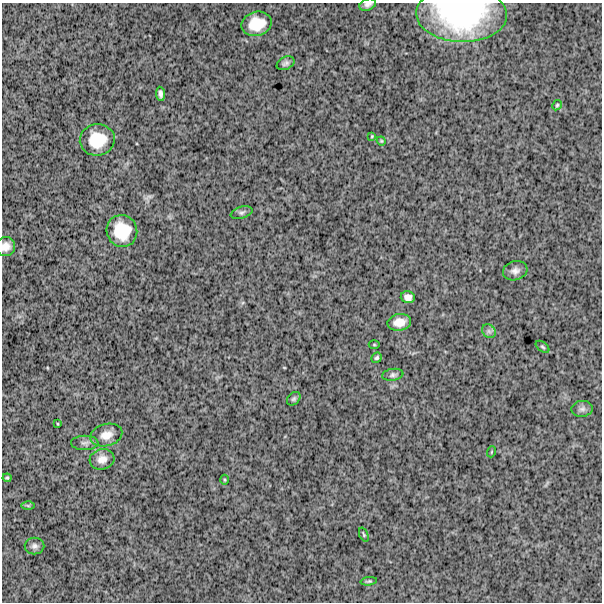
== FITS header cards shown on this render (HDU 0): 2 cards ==
NAXIS1  =                  600
NAXIS2  =                  600

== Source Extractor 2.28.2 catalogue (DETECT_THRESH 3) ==
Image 600 x 600 px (HDU 0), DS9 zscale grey, 1 PNG px = 1 image px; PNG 604 x 604 px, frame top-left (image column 1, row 600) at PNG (2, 3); each listed source drawn as its Kron ellipse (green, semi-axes under 4 px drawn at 4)
Background 1710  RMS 250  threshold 740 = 3 sigma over >= 5 px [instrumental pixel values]
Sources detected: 33; all 33 listed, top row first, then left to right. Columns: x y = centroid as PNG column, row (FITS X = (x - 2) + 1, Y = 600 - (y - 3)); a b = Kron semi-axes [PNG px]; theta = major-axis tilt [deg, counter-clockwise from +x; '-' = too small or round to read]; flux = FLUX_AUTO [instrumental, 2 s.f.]
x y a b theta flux
368 5 9 5 20 5.3e+04
461 14 45 28 -2 2.6e+06
257 24 15 12 14 3.8e+05
286 63 9 6 26 5.0e+04
161 94 7 4 -85 4.9e+04
557 105 5 4 - 2.1e+04
372 136 4 4 - 1.6e+04
97 140 17 15 4 4.8e+05
381 141 4 4 - 1.8e+04
242 213 11 6 18 4.3e+04
122 231 16 15 - 5.2e+05
6 247 10 9 - 1.2e+05
515 271 12 9 16 9.3e+04
408 297 7 6 - 9.1e+04
399 322 12 8 10 1.7e+05
489 331 7 6 - 4.9e+04
374 345 5 3 - 1.6e+04
543 347 8 4 -37 2.5e+04
377 358 5 5 - 2.8e+04
393 375 11 6 9 4.9e+04
294 399 8 5 44 3.6e+04
582 409 10 8 8 6.4e+04
58 424 4 2 - 1.2e+04
106 435 16 11 16 1.7e+05
85 443 13 7 1 6.8e+04
491 452 5 3 - 1.5e+04
102 459 12 10 14 1.4e+05
7 478 4 4 - 2.2e+04
225 480 5 3 - 1.7e+04
28 506 6 4 -1 2.3e+04
364 535 7 4 -68 2.1e+04
34 546 10 8 -1 6.6e+04
369 581 8 4 7 2.7e+04
At the frame edge (FLAGS 8, measured only in part): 3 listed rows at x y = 368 5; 461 14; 6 247